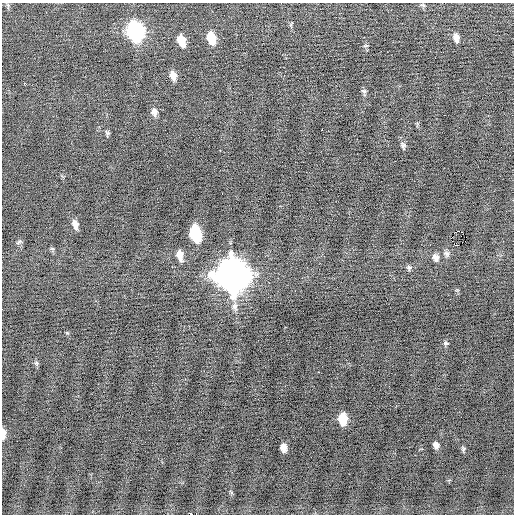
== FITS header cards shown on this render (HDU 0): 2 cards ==
NAXIS1  =                  512 / Axis length
NAXIS2  =                  512 / Axis length

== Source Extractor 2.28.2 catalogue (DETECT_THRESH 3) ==
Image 512 x 512 px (HDU 0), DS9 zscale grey, 1 PNG px = 1 image px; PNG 516 x 516 px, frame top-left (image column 1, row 512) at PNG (2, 3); no overlay
Background -0.11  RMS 0.71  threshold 2.12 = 3 sigma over >= 5 px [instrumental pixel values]
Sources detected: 38; all 38 listed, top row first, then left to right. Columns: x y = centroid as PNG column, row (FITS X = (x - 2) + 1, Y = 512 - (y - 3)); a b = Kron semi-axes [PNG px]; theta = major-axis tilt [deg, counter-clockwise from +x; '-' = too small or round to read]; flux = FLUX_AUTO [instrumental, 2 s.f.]
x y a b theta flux
8 5 7 4 -71 66
423 5 7 4 -25 72
135 31 12 9 -74 12000
211 38 11 7 -75 1200
456 38 9 6 -77 260
181 40 9 6 -71 890
365 46 7 3 1 52
173 76 8 6 -70 460
24 83 2 2 - 580
364 91 7 5 -15 92
154 112 8 6 -78 230
322 130 2 2 - 530
107 133 7 5 89 81
403 146 10 6 -75 140
220 150 2 2 - 290
75 224 9 6 -75 300
458 231 2 2 - 5300
195 234 12 7 -76 4400
19 242 9 4 26 79
430 245 2 2 - 150
458 245 2 2 - 4400
52 249 6 4 0 59
447 254 8 6 -78 140
180 255 9 6 -78 490
436 257 9 7 -73 240
409 268 7 5 -71 89
232 275 14 12 -74 96000
235 306 10 8 88 230
446 343 7 5 10 86
36 363 7 5 -22 81
319 372 3 2 - 230
343 419 9 7 -87 1300
3 433 10 4 -90 400
130 442 2 2 - 30
436 445 6 5 - 210
283 448 7 5 -78 340
463 449 6 5 - 76
191 514 2 2 - 510
At the frame edge (FLAGS 8, measured only in part): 2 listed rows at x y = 3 433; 191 514